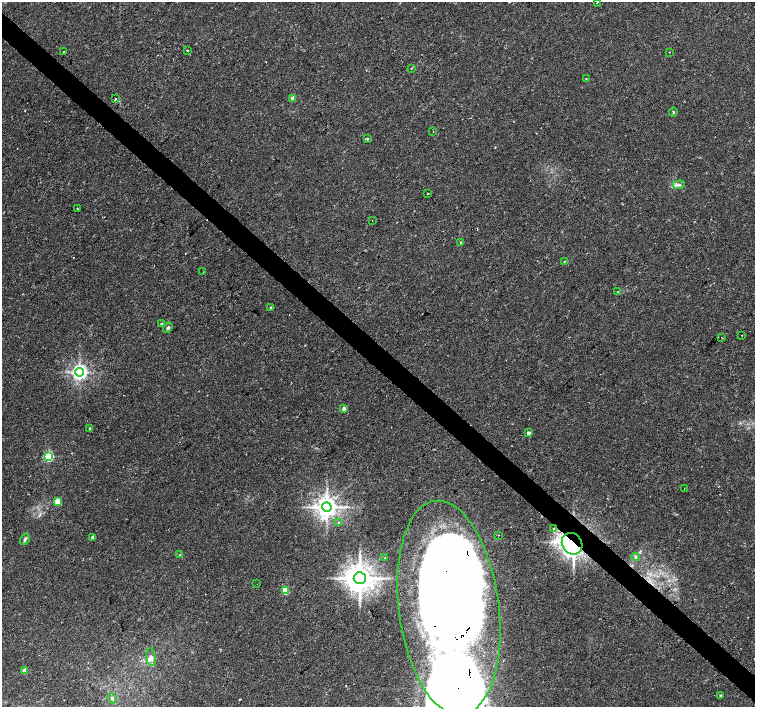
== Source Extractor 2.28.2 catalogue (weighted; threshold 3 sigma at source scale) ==
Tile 6 of 4 x 4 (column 2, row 2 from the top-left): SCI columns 1506-3010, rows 2980-4388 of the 6025 x 6025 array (HDU 1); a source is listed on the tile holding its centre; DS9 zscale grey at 2 x 2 block average (1 PNG px = mean of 2 x 2 image px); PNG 757 x 709 px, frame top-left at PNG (2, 2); each listed source drawn as its Kron ellipse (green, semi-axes under 4 px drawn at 4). Shown black and unused: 4% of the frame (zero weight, under 2 of 3 exposures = <1% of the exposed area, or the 3 px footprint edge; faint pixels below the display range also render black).
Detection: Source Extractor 2.28.2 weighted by HDU 2 'WHT'; one run over the whole footprint, this tile lists its part. Background 0.0254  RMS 0.0028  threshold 0.0128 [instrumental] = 3 sigma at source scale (4.5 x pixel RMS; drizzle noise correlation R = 1.50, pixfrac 1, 0.0396/0.0396 arcsec/px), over >= 5 px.
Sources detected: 57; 2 inside a brighter object's white glare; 4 cosmic-ray / hot-pixel residue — neither listed nor drawn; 2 inside a brighter listed object's ellipse — not listed separately; the other 49 listed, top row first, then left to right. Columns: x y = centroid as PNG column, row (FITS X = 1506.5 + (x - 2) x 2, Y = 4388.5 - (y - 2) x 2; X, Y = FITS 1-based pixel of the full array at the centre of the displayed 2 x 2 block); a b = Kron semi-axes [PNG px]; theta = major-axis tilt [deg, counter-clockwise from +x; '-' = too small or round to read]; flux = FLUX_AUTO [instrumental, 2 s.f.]
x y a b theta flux
597 2 2 2 - 0.56
187 50 2 2 - 0.88
64 52 2 2 - 0.97
669 52 2 2 - 0.29
412 68 3 2 - 0.62
586 78 2 2 - 0.32
293 98 3 2 - 7.3
115 99 3 2 - 1.4
673 112 4 2 - 0.72
433 132 2 2 - 0.21
367 139 3 3 - 0.75
679 185 6 4 4 1.7
428 193 2 2 - 0.37
77 209 2 2 - 0.73
372 220 2 2 - 0.25
461 242 2 2 - 0.61
564 261 2 2 - 0.44
203 272 2 2 - 0.28
618 292 3 2 - 0.34
271 307 3 3 - 0.76
161 324 3 2 - 0.37
168 328 5 3 - 1.1
742 335 2 2 - 0.26
722 338 3 2 - 0.44
79 372 4 4 - 280
344 408 2 2 - 3.2
89 428 3 2 - 0.63
528 433 3 3 - 2
48 456 3 3 - 71
684 488 2 2 - 0.19
58 502 3 3 - 16
327 507 5 5 - 600
338 522 2 2 - 1.2
554 529 3 3 - 0.9
499 535 2 2 - 0.3
93 537 2 2 - 2.9
25 539 6 3 57 1.3
572 544 11 10 - 300
180 555 2 2 - 0.42
635 557 4 4 - 1
385 558 2 2 - 0.77
360 578 6 6 - 1100
257 584 2 2 - 0.26
285 590 3 3 - 20
449 608 108 50 -83 4000
151 657 9 4 -82 2.9
24 671 3 3 - 10
720 695 2 2 - 1.5
112 698 5 4 - 1.3
Overlapping masked pixels (flux is a lower limit): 2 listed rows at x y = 572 544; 449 608
Isophote crosses this tile's border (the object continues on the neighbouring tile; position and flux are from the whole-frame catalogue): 1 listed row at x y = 597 2
Diffuse or blended objects may show on this block-average render without a row.